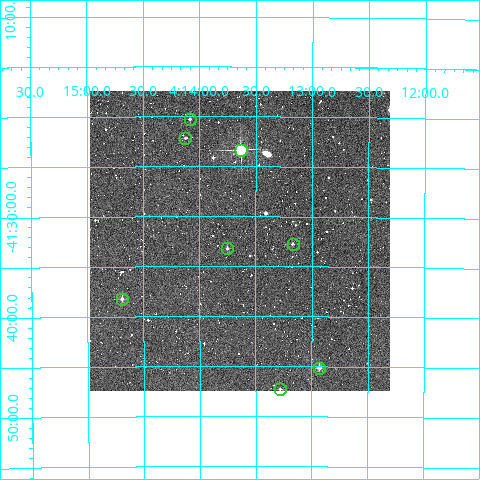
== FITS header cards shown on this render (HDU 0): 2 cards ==
NAXIS1  =                  300
NAXIS2  =                  300

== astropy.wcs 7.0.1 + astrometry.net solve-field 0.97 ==
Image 300 x 300 px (HDU 0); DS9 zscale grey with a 90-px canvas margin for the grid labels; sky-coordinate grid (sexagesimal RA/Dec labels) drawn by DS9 from the SOLVED WCS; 8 Tycho-2 reference stars matched to detected sources circled (green)
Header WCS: RA---TAN/DEC--TAN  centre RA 04:13:38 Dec -41:32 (63.41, -41.54 deg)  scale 6 arcsec/px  FOV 30.0' x 30.0'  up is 0 deg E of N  parity normal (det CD < 0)
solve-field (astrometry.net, Tycho-2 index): VERIFIED the header's WCS against the Tycho-2 star catalogue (verified at 2 index scales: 6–8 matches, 0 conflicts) and refined it, rather than solving blind
Solved WCS: RA---TAN-SIP/DEC--TAN-SIP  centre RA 04:13:39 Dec -41:32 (63.41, -41.54 deg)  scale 5.99 arcsec/px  FOV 30.0' x 30.0'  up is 0 deg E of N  parity normal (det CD < 0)
The solver's refit moves the header's centre by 1.6 arcsec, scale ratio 0.999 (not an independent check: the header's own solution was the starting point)
Tycho-2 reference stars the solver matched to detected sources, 8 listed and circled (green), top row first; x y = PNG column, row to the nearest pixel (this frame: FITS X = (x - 90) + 1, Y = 300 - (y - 91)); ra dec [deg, ICRS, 3 dp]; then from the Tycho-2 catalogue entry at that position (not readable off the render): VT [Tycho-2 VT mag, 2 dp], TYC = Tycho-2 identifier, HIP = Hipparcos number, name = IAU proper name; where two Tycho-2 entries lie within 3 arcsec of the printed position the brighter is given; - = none
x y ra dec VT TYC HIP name
190 119 63.521 -41.337 11.29 7581-720-1 - -
185 138 63.531 -41.369 12.08 7581-450-1 - -
241 150 63.408 -41.389 8.52 7581-653-1 19724 -
293 244 63.293 -41.546 12.48 7580-1076-1 - -
227 248 63.438 -41.553 11.91 7581-620-1 - -
122 299 63.672 -41.637 10.99 7581-597-1 - -
319 368 63.233 -41.752 10.62 7580-669-1 - -
280 389 63.320 -41.788 12.45 7580-29-1 - -